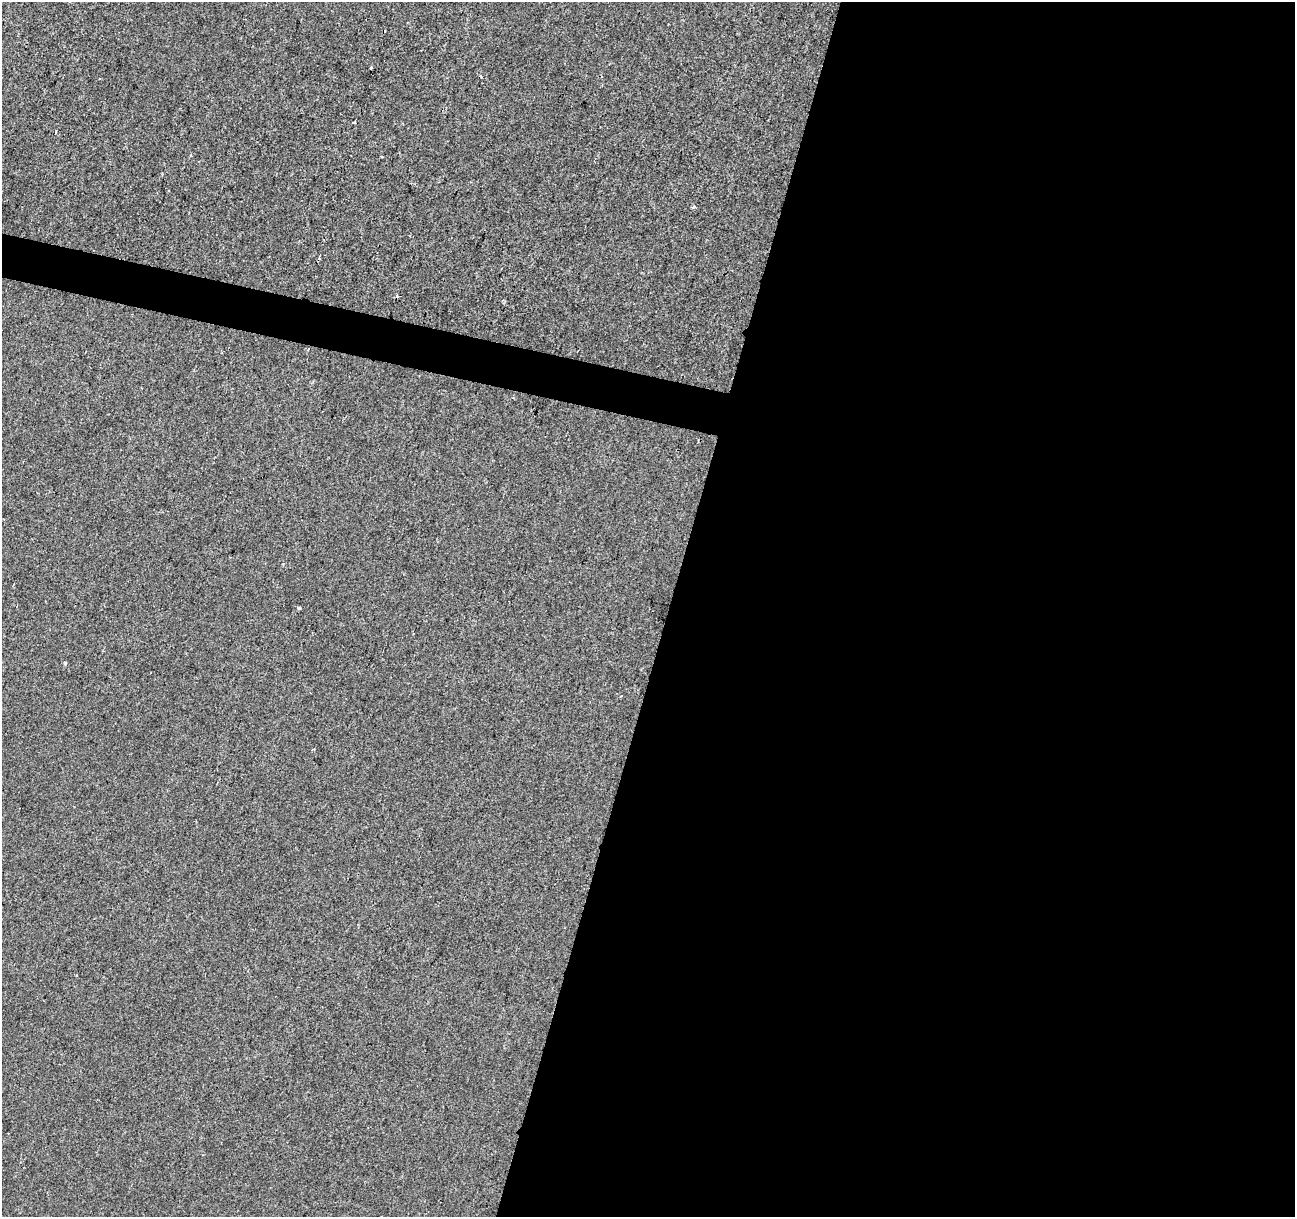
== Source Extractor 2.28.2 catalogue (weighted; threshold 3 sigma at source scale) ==
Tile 12 of 4 x 4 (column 4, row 3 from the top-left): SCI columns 3881-5173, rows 1434-2648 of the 5181 x 5359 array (HDU 1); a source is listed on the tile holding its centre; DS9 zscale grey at full resolution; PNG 1297 x 1219 px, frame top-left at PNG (2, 2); no overlay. Shown black and unused: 50% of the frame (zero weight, under 2 of 3 exposures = <1% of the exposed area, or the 3 px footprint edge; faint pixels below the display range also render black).
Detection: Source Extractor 2.28.2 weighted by HDU 2 'WHT'; one run over the whole footprint, this tile lists its part. Background 1.13e-04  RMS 0.0042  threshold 0.0188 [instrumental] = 3 sigma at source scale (4.5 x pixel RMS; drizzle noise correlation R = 1.50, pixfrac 1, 0.0396/0.0396 arcsec/px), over >= 5 px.
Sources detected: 12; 2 cosmic-ray / hot-pixel residue — not listed; the other 10 listed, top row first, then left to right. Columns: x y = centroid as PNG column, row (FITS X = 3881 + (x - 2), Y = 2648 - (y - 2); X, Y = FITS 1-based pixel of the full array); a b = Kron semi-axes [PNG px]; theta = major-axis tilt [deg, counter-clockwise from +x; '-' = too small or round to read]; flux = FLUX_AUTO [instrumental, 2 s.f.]
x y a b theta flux
371 68 3 2 - 0.48
481 77 4 3 - 0.43
355 123 3 3 - 3.7
55 132 4 3 - 0.72
382 157 3 2 - 0.41
694 207 4 3 - 5.6
397 296 3 3 - 1.4
308 349 3 3 - 0.33
299 608 3 3 - 1.3
65 663 5 4 - 0.61